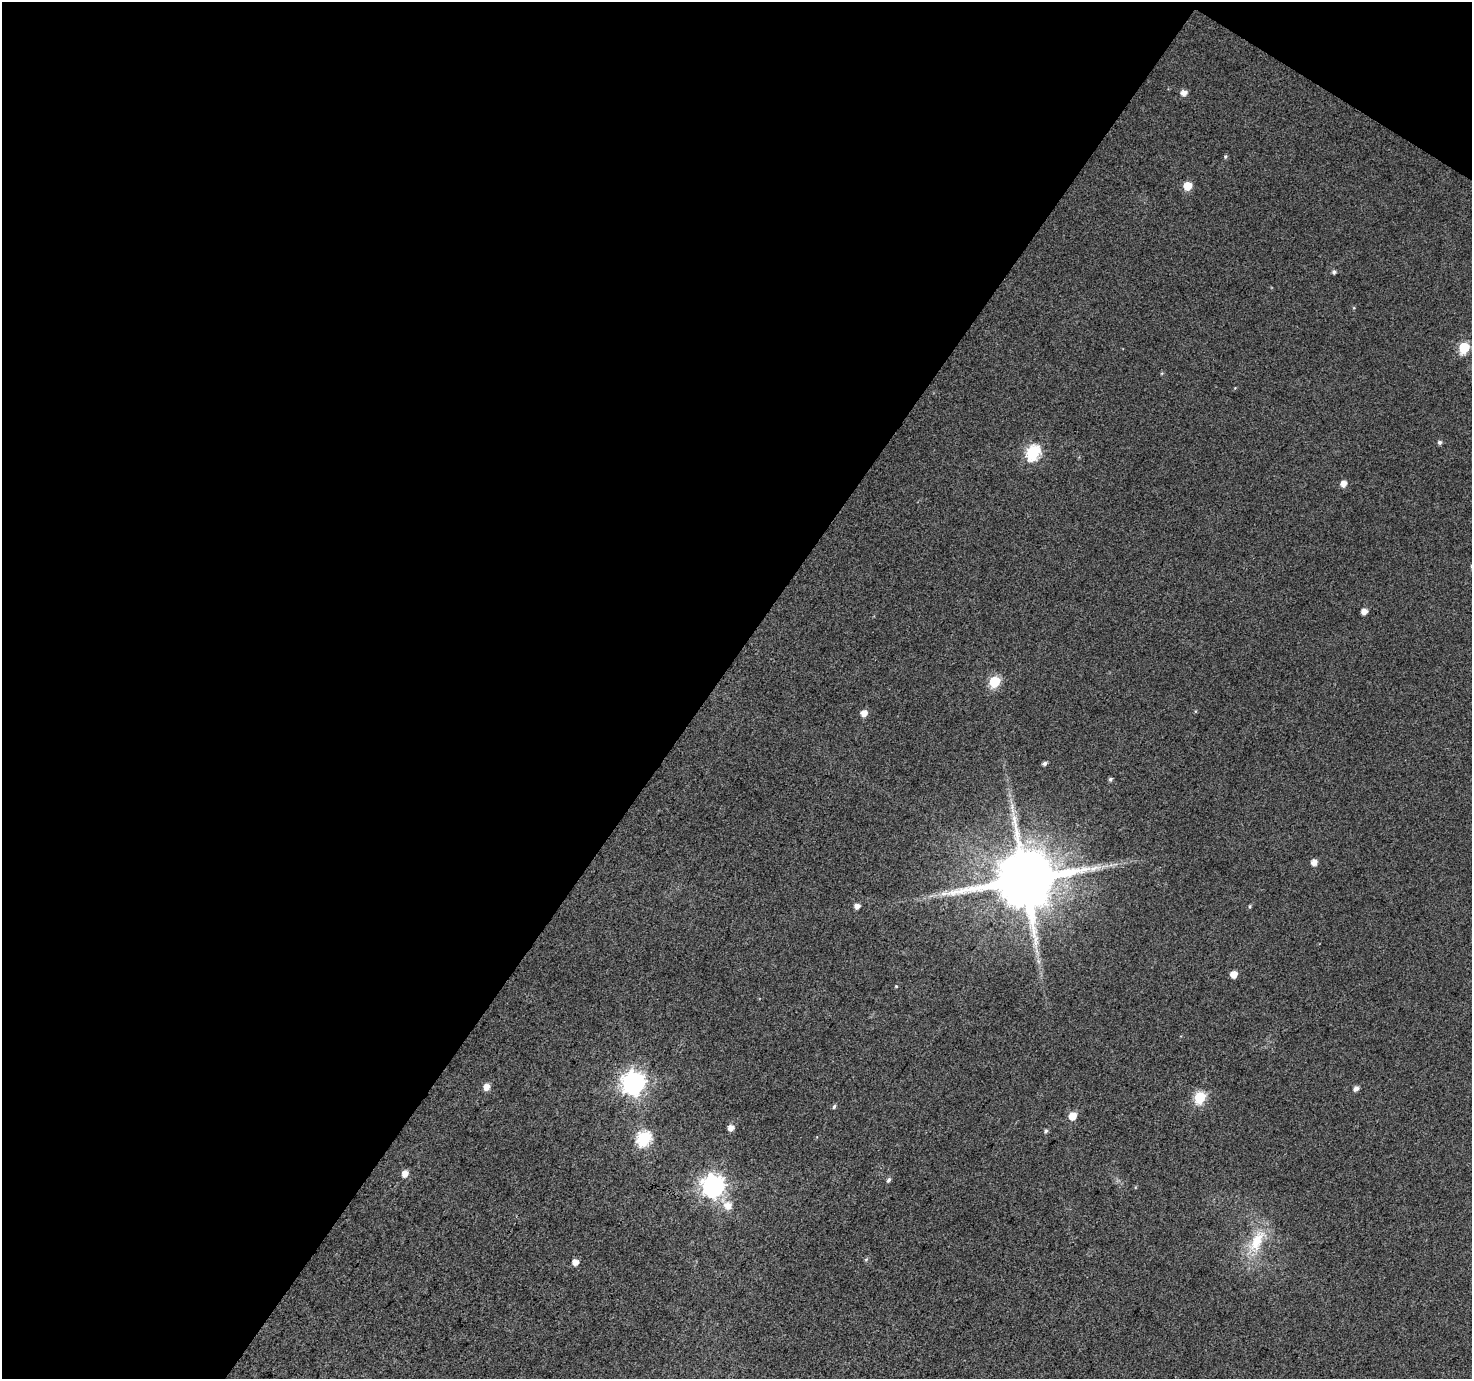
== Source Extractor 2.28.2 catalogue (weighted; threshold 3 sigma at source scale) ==
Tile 1 of 2 x 2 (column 1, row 1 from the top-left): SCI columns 3-1472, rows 1494-2870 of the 2942 x 2970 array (HDU 1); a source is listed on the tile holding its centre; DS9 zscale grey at full resolution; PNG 1474 x 1381 px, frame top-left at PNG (2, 2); no overlay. Shown black and unused: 50% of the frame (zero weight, under 3 of 4 exposures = <1% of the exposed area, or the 3 px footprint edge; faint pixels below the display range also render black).
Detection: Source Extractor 2.28.2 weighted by HDU 2 'WHT'; one run over the whole footprint, this tile lists its part. Background 0.0357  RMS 0.011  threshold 0.0486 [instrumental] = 3 sigma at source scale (4.5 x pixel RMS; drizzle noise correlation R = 1.50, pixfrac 1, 0.0396/0.0396 arcsec/px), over >= 5 px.
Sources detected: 36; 1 long thin detection or spike segment (spike, bleed or trail) — not listed; the other 35 listed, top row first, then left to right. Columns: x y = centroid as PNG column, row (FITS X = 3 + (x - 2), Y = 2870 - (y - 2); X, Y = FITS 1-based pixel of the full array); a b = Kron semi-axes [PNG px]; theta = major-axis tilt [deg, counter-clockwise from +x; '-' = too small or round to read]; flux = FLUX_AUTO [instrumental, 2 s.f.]
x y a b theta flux
1184 93 6 5 - 6.8
1225 156 5 4 - 1.6
1187 186 6 6 - 24
1334 272 5 5 - 2.4
1464 348 6 6 - 73
1440 442 5 5 - 2.6
1033 452 7 6 - 160
1344 484 6 5 - 8
1364 611 5 5 - 8.1
995 681 6 6 - 80
864 713 6 5 - 8.6
1045 763 5 5 - 2.8
1110 779 5 5 - 2.1
1314 862 5 5 - 7.9
1025 879 17 15 21 10000
857 906 5 5 - 6.1
1250 906 5 4 - 1.3
1234 974 5 5 - 12
896 986 4 4 - 0.98
633 1083 8 8 - 800
487 1087 6 5 - 9.4
1356 1088 6 5 - 4.7
1200 1097 6 6 - 89
834 1107 6 4 70 2.1
1073 1116 6 5 - 18
731 1128 5 5 - 8.7
1046 1131 5 5 - 2.1
644 1138 7 6 - 170
405 1174 6 5 - 10
888 1180 7 5 56 2.5
713 1186 8 8 - 770
728 1205 13 13 - 12
1257 1241 35 15 65 40
866 1259 6 4 3 1.4
575 1262 5 5 - 8.9